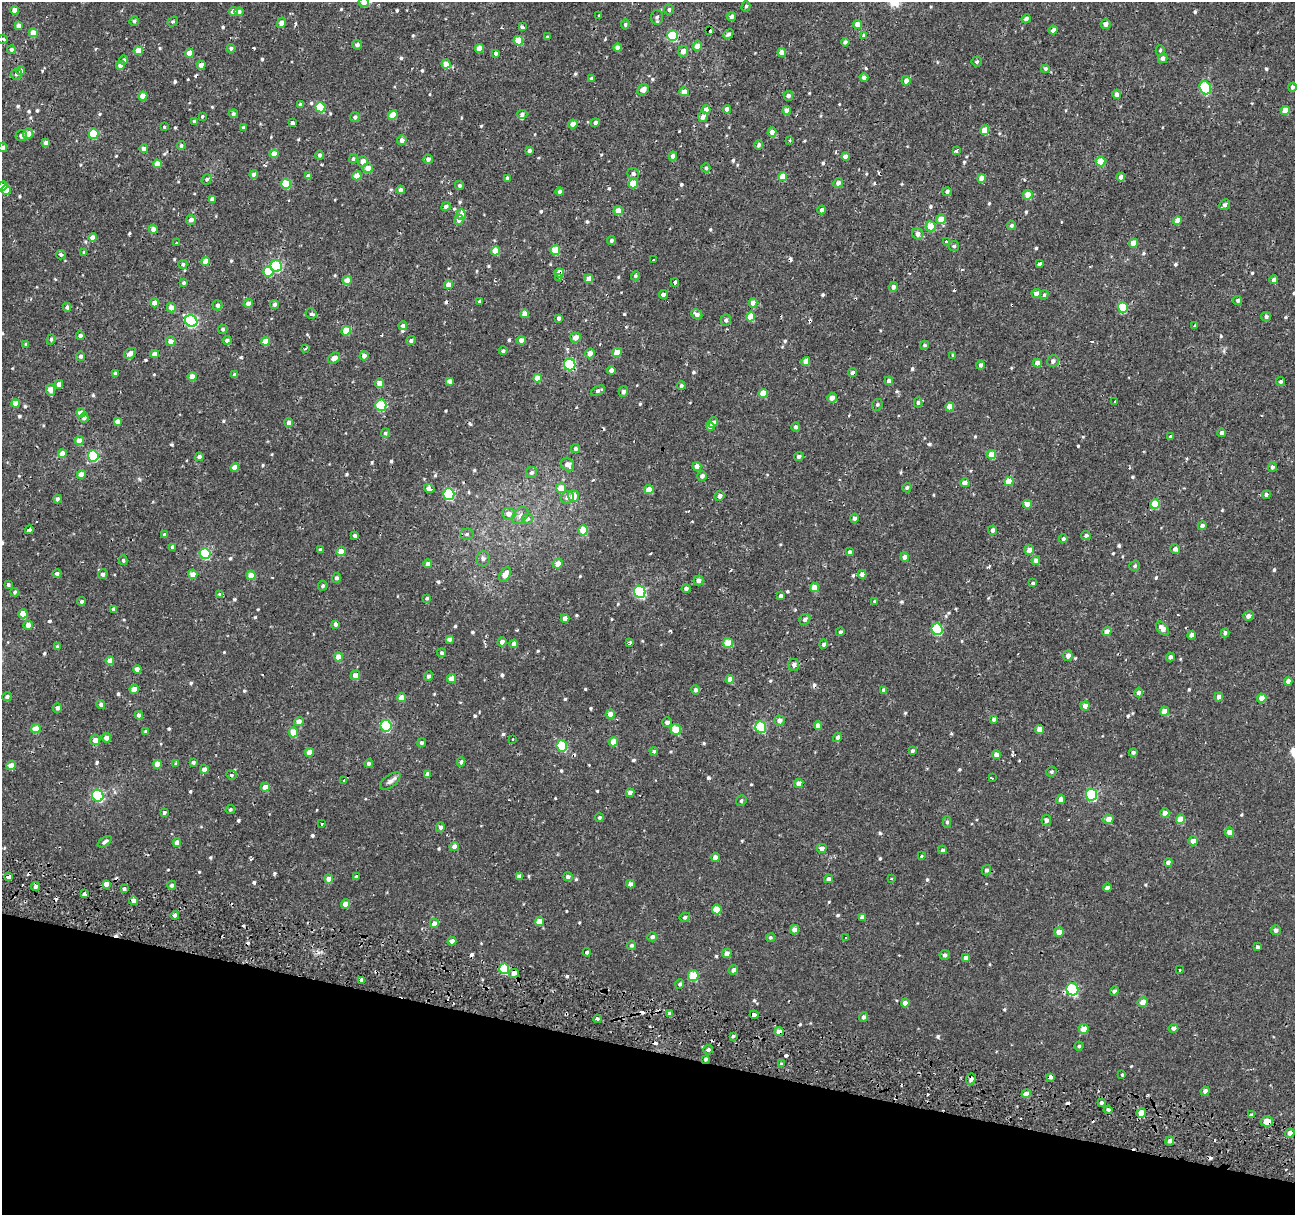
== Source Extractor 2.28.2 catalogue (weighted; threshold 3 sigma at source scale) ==
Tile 15 of 4 x 4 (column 3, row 4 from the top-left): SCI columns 2589-3881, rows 282-1494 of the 5190 x 5408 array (HDU 1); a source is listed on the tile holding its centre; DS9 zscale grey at full resolution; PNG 1297 x 1217 px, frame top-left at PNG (2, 2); each listed source drawn as its Kron ellipse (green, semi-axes under 4 px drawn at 4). Shown black and unused: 14% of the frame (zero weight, under 2 of 3 exposures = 3% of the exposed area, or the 3 px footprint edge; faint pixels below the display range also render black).
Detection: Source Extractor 2.28.2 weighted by HDU 2 'WHT'; one run over the whole footprint, this tile lists its part. Background 9.43e-04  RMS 0.0022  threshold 0.00981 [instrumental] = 3 sigma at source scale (4.5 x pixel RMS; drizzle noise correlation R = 1.50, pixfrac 1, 0.0396/0.0396 arcsec/px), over >= 5 px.
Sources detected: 732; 34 cosmic-ray / hot-pixel residue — neither listed nor drawn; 3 inside a brighter listed object's ellipse — not listed separately; of the other 695, all 500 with FLUX_AUTO >= 0.36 (the completeness limit of this list) listed and drawn (195 fainter detections not listed), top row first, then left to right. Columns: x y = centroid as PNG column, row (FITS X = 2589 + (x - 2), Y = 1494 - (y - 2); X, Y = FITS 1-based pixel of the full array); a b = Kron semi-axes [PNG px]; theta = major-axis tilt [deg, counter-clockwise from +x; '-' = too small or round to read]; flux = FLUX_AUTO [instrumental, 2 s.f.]
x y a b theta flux
364 2 5 5 - 2
746 6 5 4 - 0.41
14 10 4 4 - 1.1
669 10 5 5 - 0.56
233 11 4 4 - 1.2
239 12 4 4 - 0.64
599 16 3 3 - 2
657 17 7 6 - 0.6
732 17 4 3 - 0.73
1026 19 4 4 - 0.93
134 21 5 4 - 0.4
173 22 5 4 - 0.36
281 23 5 4 - 1.4
625 24 5 4 - 0.4
1105 24 5 5 - 1
858 25 4 4 - 2
19 26 4 4 - 1
522 27 4 3 - 0.49
710 30 3 3 - 1.9
1053 30 4 4 - 0.85
33 33 4 4 - 2.4
728 34 5 4 - 0.58
863 35 3 3 - 0.74
673 36 5 5 - 12
547 37 3 3 - 0.37
3 39 5 3 - 1.5
518 41 5 4 - 3.7
845 42 4 4 - 0.59
357 45 5 4 - 0.51
697 46 5 4 - 2.2
231 48 4 4 - 0.51
618 48 4 4 - 1.6
11 49 4 4 - 0.47
479 49 4 4 - 2.4
138 51 4 4 - 2.7
683 51 5 5 - 1.4
1160 51 5 4 - 0.44
782 52 4 4 - 1.6
189 53 4 4 - 2.3
496 53 3 3 - 3.4
1163 58 5 4 - 0.82
124 60 4 4 - 0.42
977 62 5 5 - 0.41
446 64 4 4 - 2.2
120 65 4 4 - 1.3
201 65 4 4 - 0.96
1045 69 4 4 - 0.51
21 71 4 4 - 0.58
16 74 5 5 - 0.54
864 77 4 4 - 0.91
591 79 4 4 - 0.57
906 81 5 4 - 1.2
1292 87 4 4 - 0.56
1205 88 6 5 - 14
643 90 6 5 - 1.4
684 92 4 4 - 1.6
1117 94 4 4 - 0.93
143 96 4 4 - 2.1
788 96 5 4 - 0.7
300 105 4 4 - 0.45
320 107 5 5 - 8
727 109 4 4 - 1.1
706 110 4 4 - 1.7
787 110 4 4 - 1.8
1285 111 4 4 - 3
233 114 4 4 - 0.5
522 114 5 4 - 0.67
393 115 5 4 - 3.5
202 116 3 3 - 1
355 117 5 4 - 0.58
703 117 5 5 - 1
194 121 4 4 - 0.46
292 123 4 3 - 0.59
595 123 4 4 - 0.69
573 124 5 4 - 1.3
164 126 3 3 - 0.94
243 128 4 3 - 0.44
985 130 5 4 - 2.6
772 132 4 4 - 1.3
28 134 5 5 - 1.4
94 134 5 5 - 6.8
21 136 6 5 - 0.79
402 140 5 4 - 1
789 140 3 3 - 0.37
46 143 4 4 - 0.92
759 145 5 4 - 0.56
181 146 4 4 - 0.38
3 147 4 4 - 0.69
144 149 4 4 - 1
957 150 3 3 - 3.1
529 151 4 4 - 0.47
274 154 4 4 - 2.2
320 155 4 4 - 0.6
673 156 4 4 - 0.88
846 156 4 4 - 1.6
353 159 5 4 - 0.36
428 159 4 4 - 0.72
1100 161 5 5 - 4.8
363 162 5 5 - 1.5
157 164 4 4 - 2.5
368 168 5 5 - 1.8
706 168 4 4 - 0.38
633 173 6 5 - 0.65
254 175 4 4 - 1.1
308 176 4 4 - 0.83
357 176 4 4 - 2.5
782 177 4 4 - 3.2
1121 177 4 4 - 0.92
507 178 4 3 - 0.55
982 178 4 4 - 2.1
207 179 5 4 - 0.44
838 183 5 4 - 0.99
286 184 5 5 - 8.1
633 184 5 4 - 3.6
459 185 4 4 - 0.45
3 186 5 4 - 0.9
6 190 5 4 - 2.4
400 190 4 4 - 0.68
947 191 5 4 - 0.64
560 192 4 4 - 0.59
1028 195 5 4 - 2.9
212 199 4 4 - 0.84
1225 205 6 5 - 0.52
446 206 5 4 - 0.79
822 210 4 3 - 0.79
618 211 4 4 - 2.2
461 214 5 5 - 1
941 219 5 5 - 2.3
191 220 5 5 - 0.89
459 220 5 4 - 1.1
1177 220 4 4 - 1.7
1011 225 5 4 - 0.47
931 226 5 5 - 3.6
153 229 4 4 - 1.2
918 234 6 5 - 1.2
93 237 4 4 - 1.3
611 240 4 4 - 0.48
947 242 3 3 - 1.1
176 243 3 3 - 0.47
1133 243 4 4 - 2.7
954 246 5 5 - 0.4
555 250 5 5 - 4.8
495 251 4 4 - 3.1
84 252 4 4 - 0.47
61 255 5 4 - 0.44
654 260 3 3 - 0.42
205 261 4 4 - 1.8
183 264 4 4 - 0.44
1040 264 4 3 - 4.1
276 266 6 5 - 15
268 272 5 5 - 7.4
559 273 5 4 - 1.9
635 276 5 4 - 0.41
559 277 4 3 - 2.3
589 279 4 4 - 1.8
347 280 5 4 - 2
1274 280 4 4 - 0.82
675 282 4 3 - 1.6
184 283 4 4 - 0.42
448 285 4 4 - 1.5
893 287 5 4 - 0.82
1036 293 5 4 - 1.2
663 294 4 4 - 0.74
1044 295 5 4 - 0.36
1238 300 4 4 - 0.5
479 301 4 3 - 0.42
154 303 4 4 - 1.7
753 303 4 4 - 2.1
248 304 4 4 - 1.2
274 304 4 4 - 0.55
217 305 5 5 - 0.81
67 307 4 4 - 0.55
1123 307 5 5 - 7.7
171 308 4 4 - 1.6
311 314 6 5 - 0.4
525 314 4 4 - 2.2
697 314 6 4 -29 0.93
750 317 5 4 - 3.9
1266 317 5 4 - 0.54
559 318 4 3 - 0.49
726 320 6 5 - 0.67
191 321 6 5 - 28
1195 325 3 2 - 0.43
403 326 4 4 - 0.79
223 329 5 4 - 0.42
346 331 5 4 - 3.9
80 335 4 4 - 0.71
575 338 5 5 - 1.7
51 339 5 4 - 0.41
227 340 4 4 - 0.66
521 340 4 4 - 1.3
171 341 5 5 - 1.2
265 341 4 4 - 3
411 341 4 4 - 0.49
26 344 3 3 - 2
925 345 4 4 - 0.38
305 348 3 3 - 0.65
503 351 4 4 - 0.37
617 352 5 4 - 2.3
130 353 6 5 - 1.1
590 353 5 4 - 1.6
154 354 4 4 - 1.3
953 355 4 3 - 0.42
81 356 5 4 - 0.53
364 356 4 4 - 0.97
334 358 6 5 - 1.6
806 361 4 4 - 1.9
1053 361 6 6 - 0.84
1037 363 4 4 - 1.7
570 364 6 5 - 17
980 365 4 4 - 0.52
611 370 4 4 - 0.97
115 373 4 3 - 0.43
852 373 5 4 - 0.53
235 375 4 4 - 0.65
192 377 4 4 - 2.5
537 378 4 4 - 2.3
449 381 4 4 - 0.95
889 381 4 4 - 0.73
1281 382 4 3 - 0.38
379 383 5 4 - 1.6
59 384 4 4 - 0.99
681 386 4 4 - 0.52
50 390 6 4 -84 1.8
598 391 7 4 24 0.58
623 392 5 5 - 0.75
763 393 4 4 - 3.6
832 398 5 4 - 1.3
1115 401 3 2 - 0.4
918 402 5 3 - 0.46
16 404 4 4 - 2.3
381 405 5 5 - 12
877 405 6 5 - 0.36
950 407 4 4 - 2.6
81 413 4 4 - 2.2
84 418 5 4 - 1.1
117 421 4 4 - 1.2
713 422 5 4 - 0.94
289 423 4 4 - 0.9
710 426 4 4 - 1.1
796 427 4 4 - 0.56
385 433 5 4 - 0.49
1222 433 4 4 - 0.56
1171 437 4 3 - 0.58
79 441 4 4 - 2.2
575 449 4 4 - 0.6
62 454 4 4 - 2.1
991 455 4 4 - 2.8
93 456 5 5 - 18
799 456 5 4 - 0.69
199 457 4 4 - 0.85
567 464 7 6 - 1.1
697 466 4 4 - 1.8
234 467 4 4 - 1.9
1272 467 5 4 - 0.66
531 472 5 5 - 0.54
81 474 4 4 - 1.8
702 476 5 5 - 0.68
1009 481 4 4 - 3.7
965 483 4 4 - 1
429 488 5 4 - 1.7
561 488 5 5 - 2.8
907 488 5 4 - 0.45
649 490 4 4 - 2.4
449 494 6 5 - 17
1266 495 4 4 - 0.62
573 496 6 5 - 2.4
720 496 5 4 - 0.84
567 497 6 6 - 1.2
57 499 4 4 - 0.63
1027 504 4 4 - 1.5
1155 504 5 5 - 4.6
509 514 7 6 - 1.2
520 515 10 6 49 0.82
854 518 4 4 - 0.67
527 519 6 5 - 1.2
1202 526 4 4 - 0.82
29 530 4 3 - 1.9
583 530 5 5 - 5
993 530 5 4 - 0.84
165 534 4 3 - 0.64
467 534 7 5 4 0.45
354 535 4 3 - 3.2
1086 535 5 4 - 0.55
1063 539 4 4 - 0.48
172 547 3 3 - 2.1
320 549 4 4 - 0.42
1175 549 5 5 - 0.73
1029 550 5 4 - 1.6
341 551 5 4 - 2.4
850 552 4 3 - 0.59
205 553 5 5 - 17
905 557 4 4 - 1.1
483 559 7 6 - 0.69
123 560 5 4 - 0.41
1036 561 4 4 - 1.2
428 564 4 4 - 0.94
558 564 5 5 - 1.8
1135 566 5 5 - 0.38
57 573 4 4 - 0.46
103 574 5 5 - 0.75
193 574 5 4 - 1.6
862 574 4 4 - 1.2
251 575 4 4 - 2.6
505 575 8 5 62 2
337 578 5 4 - 0.65
698 580 5 5 - 0.98
1033 583 3 3 - 0.37
8 584 3 3 - 0.37
323 586 5 5 - 0.42
686 588 4 4 - 0.59
814 588 4 4 - 2.6
15 592 4 4 - 0.38
640 592 6 5 - 24
220 594 4 3 - 1.2
781 596 4 4 - 0.76
427 598 4 3 - 0.38
81 601 4 4 - 0.5
875 601 3 3 - 1.4
114 609 4 4 - 0.82
23 614 4 4 - 3.3
1248 616 5 5 - 0.89
565 618 4 4 - 1.7
805 619 6 5 - 0.61
335 624 4 4 - 0.69
28 625 5 5 - 1.2
1162 628 8 5 -48 1.6
937 629 6 5 - 15
840 632 4 4 - 0.42
1107 632 5 4 - 1.6
1225 633 4 4 - 0.5
1191 635 4 4 - 0.75
449 639 4 4 - 0.93
502 642 4 4 - 0.91
630 643 4 3 - 0.4
728 643 5 4 - 3.7
514 644 4 4 - 1.2
824 644 5 4 - 0.56
57 647 4 4 - 0.52
442 653 4 4 - 0.46
1068 656 5 5 - 1.1
338 657 4 4 - 2.5
1170 657 4 4 - 0.62
110 660 4 4 - 1.6
793 665 6 5 - 0.77
137 669 4 4 - 1.5
355 675 5 4 - 1.8
429 676 5 4 - 0.6
451 679 4 4 - 1.9
730 679 4 4 - 1.8
1288 681 4 4 - 1
134 689 4 4 - 2
695 690 5 4 - 0.56
884 690 4 3 - 0.73
1139 692 5 4 - 0.83
7 697 5 4 - 0.57
402 697 4 4 - 2
1219 697 4 4 - 1.2
1262 698 4 4 - 2.3
101 704 4 4 - 0.5
1085 706 4 4 - 1.2
57 708 5 4 - 0.8
1165 711 4 4 - 1.9
610 714 4 4 - 1.8
139 715 4 4 - 0.72
994 719 4 3 - 0.77
299 721 4 4 - 1.6
779 721 5 5 - 1
667 722 5 5 - 0.73
818 725 4 4 - 1.4
386 726 6 5 - 16
761 727 6 5 - 15
36 729 4 4 - 3.2
676 729 5 5 - 5.5
1039 729 4 4 - 1.7
146 731 4 4 - 0.45
293 732 5 4 - 4.4
837 737 5 4 - 0.62
106 738 5 4 - 1.3
513 739 3 3 - 0.45
95 740 5 5 - 1.6
614 742 4 4 - 3
421 743 4 4 - 0.47
562 746 5 5 - 12
654 751 4 4 - 0.41
912 751 4 3 - 0.43
309 752 4 4 - 2
1133 752 4 4 - 0.48
996 755 4 4 - 1.4
193 762 3 3 - 0.47
461 762 4 4 - 0.57
369 763 4 4 - 0.57
157 764 4 4 - 2.6
176 764 4 4 - 0.39
11 765 4 4 - 2.2
204 769 4 4 - 1.2
1051 772 5 5 - 0.4
427 774 4 4 - 1
231 775 5 4 - 0.37
992 778 3 2 - 0.68
344 780 3 3 - 0.43
390 781 12 6 37 0.85
799 783 4 4 - 1.5
265 787 4 4 - 1.7
630 793 4 4 - 0.85
1091 795 6 5 - 18
98 796 6 5 - 23
1061 799 5 4 - 0.88
741 801 5 5 - 0.45
230 810 5 4 - 0.4
164 813 3 3 - 0.43
1165 813 4 4 - 1.7
599 818 4 4 - 0.38
1108 819 5 5 - 1.7
1180 819 5 4 - 3.1
1046 820 5 5 - 0.84
947 822 5 4 - 0.45
322 823 3 3 - 1.2
440 827 5 4 - 0.64
1229 832 4 4 - 1.4
1193 841 5 4 - 1.7
105 842 8 4 34 0.68
177 843 4 4 - 1.4
454 846 5 4 - 1
822 848 5 4 - 0.99
943 850 4 4 - 0.44
921 856 3 3 - 1.8
715 857 4 4 - 1.4
1168 862 4 4 - 0.94
986 870 5 4 - 0.59
357 876 4 3 - 1.8
519 876 4 4 - 1.1
9 877 4 3 - 3.4
568 877 5 4 - 0.67
329 879 4 4 - 1.8
829 879 4 4 - 0.99
891 879 3 3 - 0.61
106 884 4 4 - 1.7
630 884 4 4 - 0.99
172 885 4 4 - 0.68
35 886 4 4 - 0.62
1107 888 4 4 - 0.83
124 889 4 3 - 0.45
84 894 4 3 - 2
134 901 4 4 - 1.3
345 904 4 4 - 1.7
717 909 5 5 - 3.7
175 915 4 4 - 0.59
685 917 5 4 - 0.48
862 917 4 4 - 0.93
539 922 4 4 - 2.3
434 923 4 4 - 1.5
794 930 5 4 - 1.5
1276 930 5 5 - 0.71
1059 932 5 4 - 1.8
652 937 4 4 - 0.74
770 937 4 4 - 0.37
846 938 3 3 - 0.59
452 941 4 4 - 1.1
631 945 4 4 - 0.49
1257 947 4 3 - 0.45
587 952 4 4 - 0.47
727 953 5 4 - 1.1
945 955 5 5 - 0.55
966 958 4 4 - 1.1
504 969 5 5 - 9.4
733 970 5 4 - 0.83
1180 970 3 3 - 0.96
514 973 5 4 - 4.7
693 976 5 5 - 6.4
362 980 4 3 - 4.4
680 984 5 4 - 0.47
1072 989 6 6 - 18
1114 991 5 4 - 0.72
1143 1002 5 5 - 1.5
905 1003 4 4 - 1.6
670 1014 4 4 - 0.8
754 1015 4 3 - 5.2
863 1017 5 4 - 0.56
597 1019 4 3 - 0.54
1173 1028 5 4 - 0.7
1084 1029 5 5 - 2.2
779 1032 4 4 - 2.4
733 1036 4 4 - 0.37
1079 1046 4 4 - 0.37
708 1050 5 4 - 0.6
706 1059 4 3 - 0.46
781 1064 4 4 - 0.42
1122 1074 4 3 - 0.9
1050 1077 4 3 - 2.4
971 1079 6 4 69 0.67
1205 1091 4 4 - 0.96
1026 1094 4 4 - 2.2
1101 1103 4 3 - 0.47
1108 1110 4 3 - 0.98
1141 1113 5 4 - 2.9
1251 1115 4 3 - 0.92
1267 1122 6 5 - 2.6
1290 1133 5 4 - 1.2
1170 1141 4 4 - 0.7
Overlapping masked pixels (flux is a lower limit): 15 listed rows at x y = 710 30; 559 273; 559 277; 191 321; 617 352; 570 364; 35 886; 514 973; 754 1015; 779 1032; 706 1059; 1050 1077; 971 1079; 1251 1115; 1267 1122
Isophote crosses this tile's border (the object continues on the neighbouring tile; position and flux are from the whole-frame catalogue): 4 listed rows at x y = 364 2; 3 39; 3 147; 3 186